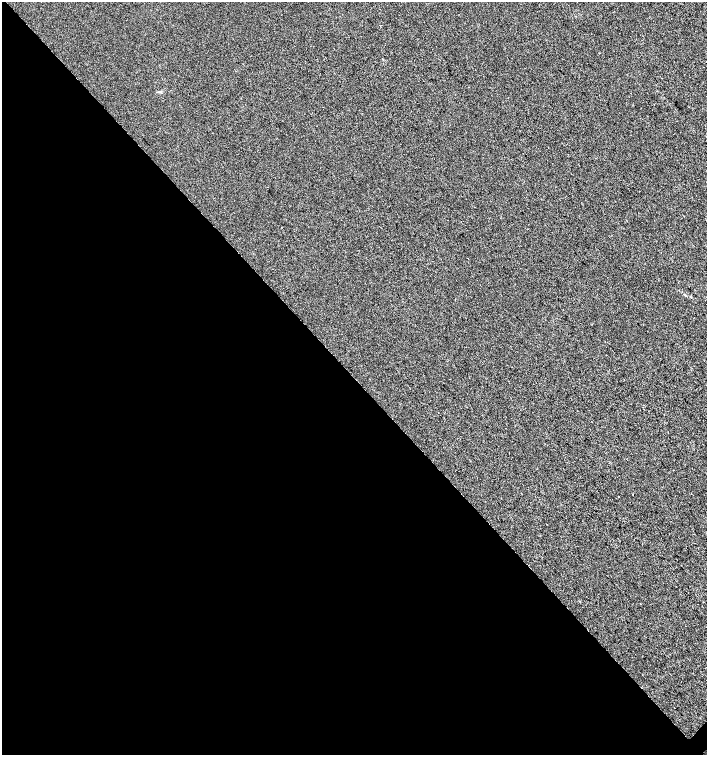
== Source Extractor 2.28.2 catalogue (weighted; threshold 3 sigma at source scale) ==
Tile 9 of 4 x 4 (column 1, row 3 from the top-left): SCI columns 224-1632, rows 1507-3012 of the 6018 x 6029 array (HDU 1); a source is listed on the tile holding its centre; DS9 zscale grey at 2 x 2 block average (1 PNG px = mean of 2 x 2 image px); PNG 709 x 757 px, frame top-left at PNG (2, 2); no overlay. Shown black and unused: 50% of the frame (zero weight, under 2 of 3 exposures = <1% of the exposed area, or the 3 px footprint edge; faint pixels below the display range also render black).
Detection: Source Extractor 2.28.2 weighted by HDU 2 'WHT'; one run over the whole footprint, this tile lists its part. Background 6.08e-04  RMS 0.0056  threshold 0.0251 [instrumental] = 3 sigma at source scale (4.5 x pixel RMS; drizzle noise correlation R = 1.50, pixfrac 1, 0.0396/0.0396 arcsec/px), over >= 5 px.
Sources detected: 4; all 4 listed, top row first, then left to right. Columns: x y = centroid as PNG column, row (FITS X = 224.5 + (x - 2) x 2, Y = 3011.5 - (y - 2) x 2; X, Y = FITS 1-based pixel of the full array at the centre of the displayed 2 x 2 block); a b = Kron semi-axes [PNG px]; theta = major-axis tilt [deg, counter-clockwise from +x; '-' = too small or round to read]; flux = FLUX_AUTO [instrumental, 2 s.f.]
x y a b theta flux
160 92 4 3 - 1.3
633 494 2 2 - 0.48
619 497 2 2 - 0.48
674 708 2 2 - 1.3